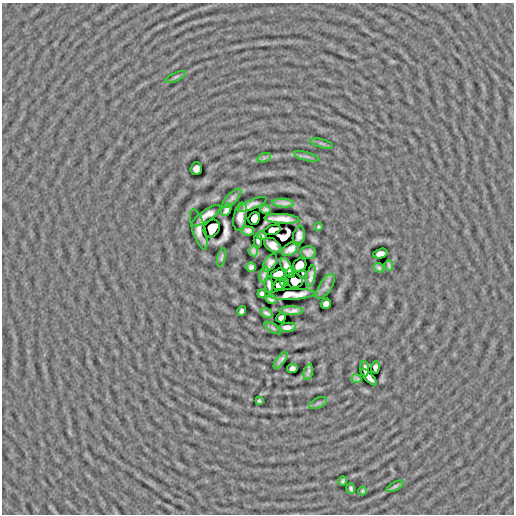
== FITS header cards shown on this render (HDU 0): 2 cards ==
NAXIS1  =                  512
NAXIS2  =                  512

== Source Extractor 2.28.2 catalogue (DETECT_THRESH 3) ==
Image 512 x 512 px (HDU 0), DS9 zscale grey, 1 PNG px = 1 image px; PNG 516 x 516 px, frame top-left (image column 1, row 512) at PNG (2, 3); each listed source drawn as its Kron ellipse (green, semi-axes under 4 px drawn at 4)
Background -4.38e-05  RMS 0.0063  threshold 0.019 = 3 sigma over >= 5 px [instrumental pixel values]
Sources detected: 69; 2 with non-positive FLUX_AUTO (blend fragments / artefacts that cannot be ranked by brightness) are neither listed nor drawn; the other 67 listed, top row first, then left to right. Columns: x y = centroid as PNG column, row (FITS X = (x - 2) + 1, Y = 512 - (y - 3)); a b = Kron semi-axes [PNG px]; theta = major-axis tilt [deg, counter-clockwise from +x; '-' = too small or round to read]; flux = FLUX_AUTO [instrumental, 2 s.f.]
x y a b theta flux
176 77 11 4 25 0.77
322 144 11 3 -15 0.88
306 156 12 3 -15 1.1
264 158 7 4 19 0.81
196 169 6 5 - 1.8
232 198 12 5 45 1.3
283 203 10 4 -3 1.9
252 204 15 4 23 1.5
265 209 5 3 - 0.97
226 210 7 4 63 1.5
206 216 16 6 35 2
240 217 14 6 79 1.9
254 218 6 5 - 4.5
282 219 17 5 -4 4
318 227 4 3 - 0.51
212 228 9 7 58 0.43
199 229 21 6 -73 0.07
272 230 8 4 20 1.9
248 231 6 4 -10 1.5
262 236 5 3 - 0.56
299 236 10 6 75 1.7
258 241 7 3 89 0.91
272 245 9 6 -35 2.7
290 249 9 6 31 2.5
253 251 5 5 - 1.2
308 252 7 6 - 1.4
380 254 7 4 15 2.1
222 257 9 4 75 0.89
270 263 10 5 56 1.5
300 265 7 6 - 3.9
389 265 5 2 - 0.63
251 267 5 4 - 1.3
287 267 10 5 -66 2
379 268 5 4 - 0.8
291 273 5 3 - 0.77
303 273 3 2 - 0.32
264 274 8 3 78 1.2
278 274 8 5 15 2.4
311 276 11 4 78 2
294 280 9 7 -17 0.32
284 282 4 4 - 1.9
269 285 8 3 -84 1
279 285 6 5 - 2.5
325 286 14 6 57 1.3
262 294 4 4 - 1
292 294 23 5 3 4.3
271 299 6 4 -30 1.2
326 304 5 5 - 1.6
242 311 5 4 - 1.1
291 311 12 4 0 2.1
266 313 6 3 -31 1
281 318 5 4 - 2
287 327 8 4 5 2
273 328 9 4 -32 0.77
281 360 10 3 53 1.4
375 367 6 4 82 1.1
292 368 5 4 - 1.6
365 369 8 3 -85 1.3
308 372 8 2 77 0.86
368 377 11 4 -45 2
356 379 5 3 - 0.72
259 401 4 3 - 0.6
318 403 10 5 24 0.87
343 481 4 4 - 0.78
395 486 9 4 30 0.84
351 488 5 3 - 0.81
362 491 4 3 - 0.66
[2 non-positive-flux detections neither listed nor drawn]